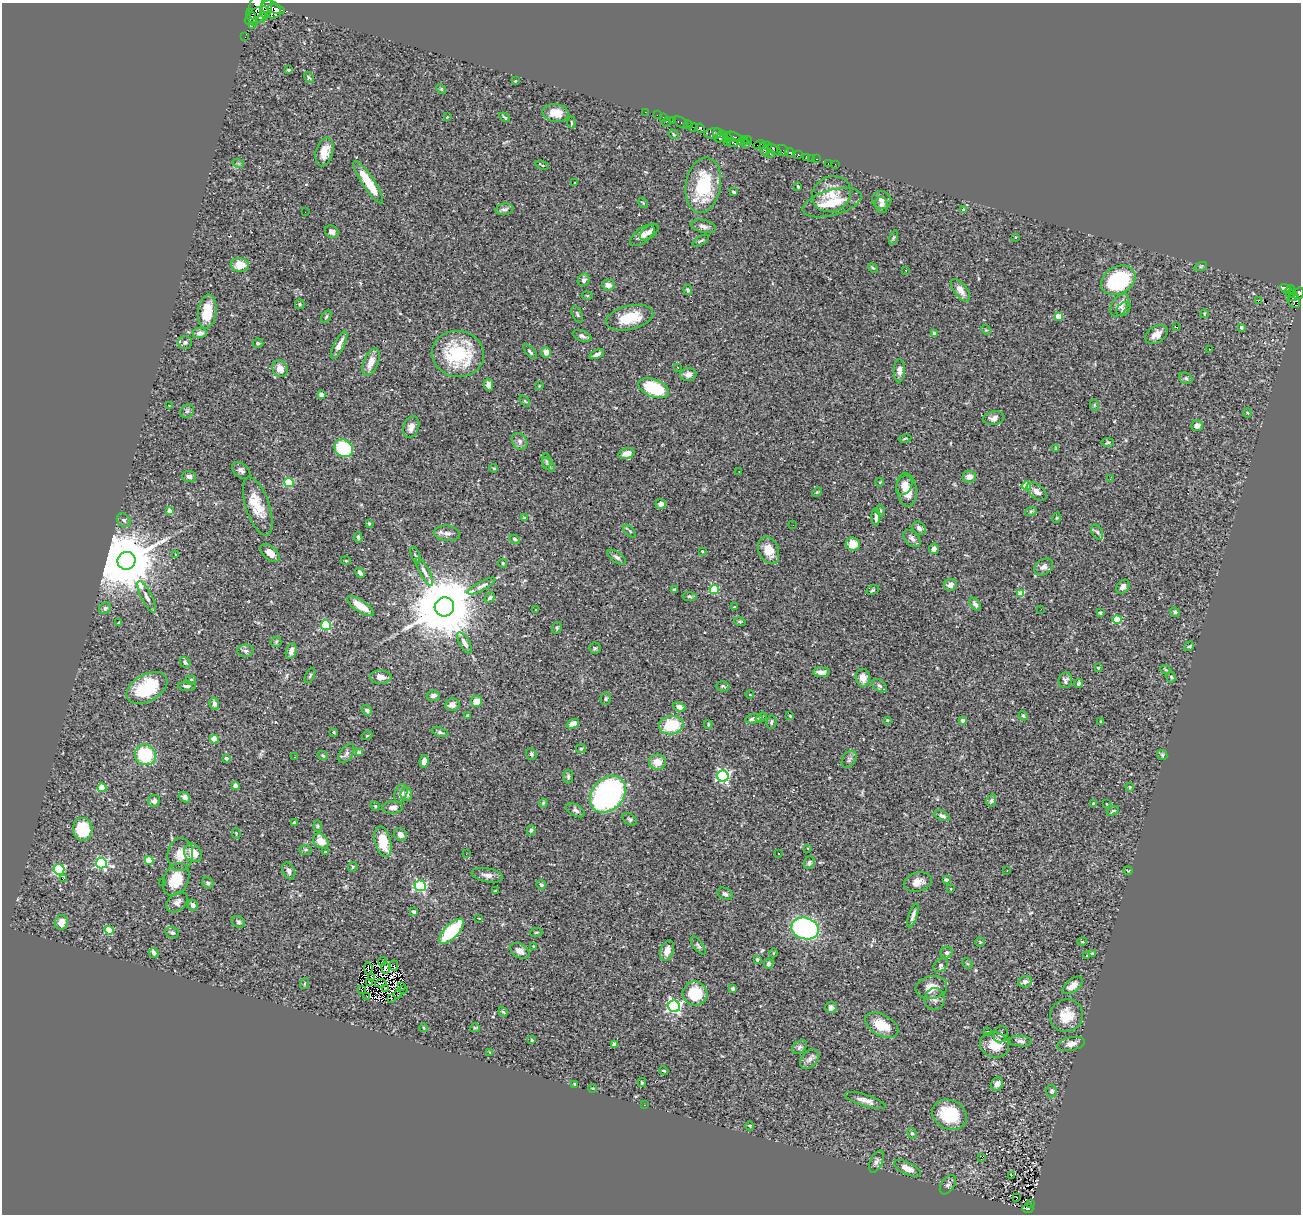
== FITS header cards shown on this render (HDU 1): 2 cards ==
NAXIS1  =                 1299
NAXIS2  =                 1212

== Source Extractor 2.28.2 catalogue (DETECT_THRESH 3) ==
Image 1299 x 1212 px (HDU 1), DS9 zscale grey, 1 PNG px = 1 image px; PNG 1303 x 1216 px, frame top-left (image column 1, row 1212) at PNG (2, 3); each listed source drawn as its Kron ellipse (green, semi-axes under 4 px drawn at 4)
Background 0.459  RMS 0.025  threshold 0.0762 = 3 sigma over >= 5 px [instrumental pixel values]
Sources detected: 409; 4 with non-positive FLUX_AUTO (blend fragments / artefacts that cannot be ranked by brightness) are neither listed nor drawn; the other 405 listed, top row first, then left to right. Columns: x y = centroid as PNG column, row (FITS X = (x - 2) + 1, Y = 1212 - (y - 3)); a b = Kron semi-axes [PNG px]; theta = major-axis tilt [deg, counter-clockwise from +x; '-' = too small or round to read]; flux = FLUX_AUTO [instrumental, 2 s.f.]
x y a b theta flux
256 7 13 6 79 2000
266 8 11 5 81 2200
271 9 10 8 -35 3300
276 9 9 4 -12 2000
257 15 13 7 34 2400
262 17 6 4 47 1000
252 18 9 3 -66 980
252 25 2 2 - 2700
245 37 2 2 - 4.4
288 70 3 3 - 2.5
309 77 6 3 -55 2
515 81 4 3 - 1.4
441 89 5 4 - 2.1
645 112 2 2 - 6.2
556 113 13 8 -6 25
657 115 2 2 - 8.6
447 117 3 2 - 1.2
505 117 6 3 -34 1.8
663 118 3 2 - 14
673 121 3 3 - 25
571 122 6 3 -88 1.8
666 122 5 2 - 75
681 122 8 4 -33 58
688 125 4 3 - 280
693 128 4 3 - 390
700 128 5 4 - 430
714 133 9 5 7 360
717 133 5 2 - 210
674 134 5 4 - 1.8
720 136 7 4 55 550
727 137 5 3 - 330
734 137 8 4 -25 230
747 140 4 3 - 220
743 141 5 4 - 150
727 142 2 2 - 11
732 142 6 4 -28 380
745 144 4 3 - 300
760 145 6 3 14 360
767 146 4 2 - 24
764 150 7 3 -68 210
774 150 8 3 -33 78
783 150 6 5 - 51
324 152 14 8 74 21
789 152 4 3 - 810
770 153 3 2 - 13
798 155 3 3 - 97
807 157 4 3 - 23
811 158 2 2 - 4.5
817 159 3 2 - 17
238 163 6 3 -19 1.8
828 163 3 2 - 4.9
835 164 2 2 - 2.7
542 165 7 3 -20 2.2
368 182 25 6 -57 47
575 182 3 2 - 0.85
703 185 28 17 80 110
798 186 3 3 - 4.7
734 192 4 3 - 2.8
831 194 20 17 26 35
882 200 10 8 -8 8.8
643 203 5 3 - 1.7
832 203 30 12 15 48
882 205 8 6 -77 7.9
505 209 9 5 10 4.7
964 210 3 3 - 3.8
305 212 2 2 - 0.72
703 226 13 6 -13 7.3
332 232 7 6 - 6.3
649 232 11 6 37 7.6
642 235 14 7 39 12
893 237 7 3 71 2.4
1016 237 4 3 - 2.1
701 241 9 3 31 2.8
240 265 9 6 -6 26
1201 266 6 4 19 2.6
873 268 5 3 - 2
906 270 3 2 - 5.3
584 280 6 5 - 6.2
1118 280 18 13 31 160
608 285 6 5 - 8.2
1285 288 6 3 -20 140
688 290 5 4 - 3.3
960 290 13 6 -53 11
1290 290 5 3 - 150
1299 293 6 5 - 610
1290 294 4 2 - 69
587 296 5 3 - 1.5
1294 297 5 3 - 280
1258 301 3 2 - 7.1
1294 301 7 5 -60 280
300 304 5 5 - 2.6
1120 305 12 7 56 13
1123 309 8 6 44 4.7
207 312 17 9 83 41
577 314 9 5 -66 3.2
1204 314 4 3 - 1.4
1058 316 4 4 - 30
326 317 7 3 55 2.1
630 318 24 12 14 51
1176 327 3 2 - 1.6
1241 327 3 3 - 3.9
986 330 5 4 - 1.6
199 333 7 5 6 7.4
934 333 4 3 - 11
1156 334 12 8 30 13
582 336 10 5 -23 4.8
185 342 7 6 - 5.1
258 343 5 4 - 3.1
339 345 15 5 63 13
1209 349 2 2 - 1.1
530 352 9 4 -49 3.8
546 352 5 4 - 9.5
458 354 26 23 -8 120
597 354 8 3 23 6.5
371 362 14 7 67 18
677 367 3 2 - 3.8
280 368 8 7 - 13
899 371 11 6 88 7.9
688 375 8 6 5 8.9
1186 378 7 5 -21 3.5
488 385 6 4 -82 8.4
539 386 4 3 - 1.3
654 388 16 9 -21 80
321 395 4 4 - 13
525 401 6 3 -52 1.6
1094 405 6 3 -72 1.7
169 406 3 2 - 0.95
187 411 7 6 - 3.5
1247 413 4 4 - 1.8
994 418 11 7 11 8.9
1197 426 6 5 - 9.3
411 427 11 7 68 9.3
905 439 6 3 10 1.9
520 441 9 7 -54 6.5
1108 442 6 4 2 2.2
344 448 10 8 -38 94
1056 448 4 4 - 2
626 453 8 5 13 13
546 461 8 4 -87 2.7
548 465 8 3 -45 3.4
494 468 4 3 - 1.9
241 470 10 6 -38 5.3
739 471 2 2 - 1.1
189 476 7 5 -6 6.1
969 477 7 6 - 12
1110 479 2 2 - 1.2
289 482 5 4 - 100
880 482 4 3 - 1.3
904 485 10 7 60 12
1026 486 4 4 - 61
907 490 17 10 -83 30
817 492 5 4 - 1.9
1037 492 11 6 -38 8.1
661 504 5 5 - 6.6
258 506 30 11 -71 38
170 511 4 3 - 23
881 511 5 3 - 1.8
1031 511 6 4 18 2.1
876 517 8 4 -88 6
524 518 4 4 - 1.8
1056 518 5 3 - 1.5
124 520 8 6 -44 4.4
369 523 4 3 - 1.6
793 525 2 2 - 1.3
919 528 7 6 - 6.9
630 531 8 3 -46 1.8
1097 532 8 5 -60 3.8
447 533 13 7 -7 8.4
358 537 5 3 - 2.6
912 538 10 6 -45 7.1
515 539 5 4 - 3.6
853 544 7 6 - 23
934 549 5 4 - 9.7
769 550 14 10 -67 27
702 551 3 3 - 1.9
270 553 11 7 -42 13
176 555 3 2 - 1
416 555 9 3 -68 2.5
617 557 10 5 -36 5.3
126 561 9 9 - 18000
346 561 5 3 - 1.4
503 563 4 3 - 1.9
1044 567 10 7 33 9.2
424 572 15 4 -62 7.6
360 573 5 4 - 5.4
950 585 6 6 - 10
481 586 15 4 28 7.7
1123 587 7 5 50 6.5
675 589 4 3 - 2.3
714 589 5 4 - 99
873 590 7 4 27 2.4
1021 593 4 4 - 36
689 596 7 4 -6 2.6
147 597 18 5 -64 9.7
490 598 6 4 49 2.9
975 604 7 4 -51 5.6
361 606 16 6 -34 26
444 607 10 9 - 20000
734 607 3 2 - 2
105 608 6 5 - 3.6
1041 609 3 2 - 1.2
535 610 3 2 - 1.4
1175 612 5 4 - 3.2
1100 613 3 3 - 2.2
1117 620 4 4 - 79
740 622 6 4 -16 2.1
119 623 4 3 - 4
326 625 5 4 - 140
557 628 6 4 71 2.4
276 642 5 5 - 2.5
464 643 12 5 -59 6.9
1189 646 5 4 - 2.3
595 648 6 5 - 2.7
246 651 8 6 0 4.7
291 651 8 5 75 7.9
185 662 6 4 -50 3.9
1098 668 4 3 - 1.3
1166 670 5 2 - 1.4
821 672 8 4 -2 10
310 675 8 3 64 2.1
381 677 11 6 -3 11
1171 677 5 4 - 2.6
863 678 9 7 -78 14
191 680 5 4 - 2.9
1065 680 8 6 77 5.2
1079 683 5 4 - 4.2
187 686 8 5 -3 5.9
722 686 7 5 1 3
879 686 8 5 -37 5.2
147 688 22 13 29 88
750 695 4 3 - 1.3
433 696 6 5 - 6.4
606 699 6 5 - 3.1
477 701 5 5 - 24
214 704 6 4 -79 5.5
452 705 7 6 - 10
679 707 6 4 -22 10
367 710 5 4 - 4.4
467 716 3 3 - 2.3
790 716 4 4 - 1.9
1023 716 5 4 - 1.9
761 718 6 4 36 2.8
754 719 9 4 12 6.9
887 720 4 3 - 1.7
963 720 4 3 - 10
1101 721 3 3 - 1.9
771 722 7 5 80 3.3
573 724 6 4 21 8.8
708 724 4 3 - 1.9
671 725 12 9 10 63
334 732 4 2 - 1.6
440 732 9 4 -18 3.5
367 736 5 3 - 1.4
214 739 4 4 - 33
581 749 5 4 - 2.1
346 753 10 6 55 5.7
359 753 4 3 - 12
531 754 6 5 - 3.1
145 755 11 10 - 83
1162 755 5 4 - 2.9
323 756 5 3 - 1.8
294 757 2 2 - 0.78
226 758 4 3 - 4
849 759 9 6 57 4.8
424 761 6 4 79 9.3
657 762 8 7 - 20
568 776 7 5 -90 2.8
723 776 5 5 - 330
235 786 4 3 - 4.1
1130 787 4 3 - 2
102 788 4 4 - 55
401 793 9 6 73 9
406 794 6 5 - 5.6
608 794 20 15 48 380
185 797 6 4 -37 5.3
154 801 6 5 - 4.8
991 801 6 4 73 3.1
543 803 4 4 - 1.9
1094 804 3 3 - 4
1107 804 4 3 - 2.5
375 806 5 4 - 2.1
393 807 10 6 3 8.7
576 810 10 5 -28 5.5
1113 811 6 3 31 2.2
942 816 8 4 -21 6
630 819 8 5 -40 3.2
294 823 3 3 - 2.3
317 826 6 4 89 2.2
83 829 11 10 - 64
531 830 5 4 - 2.7
236 833 6 4 -83 1.7
400 834 7 6 - 7.9
321 841 8 6 -41 23
383 842 15 8 -76 45
808 848 3 2 - 2.6
306 850 6 5 - 2.7
326 852 3 3 - 2.2
193 853 10 8 -50 20
466 854 3 2 - 2.7
779 854 3 2 - 1.5
180 855 16 13 84 21
149 861 4 4 - 54
101 863 5 5 - 210
809 863 6 5 - 3.6
353 867 5 4 - 2
59 870 5 5 - 150
289 871 9 6 -66 6.4
1007 871 2 2 - 0.92
1128 871 4 4 - 1.4
487 875 16 7 -10 9.7
63 879 3 3 - 26
176 879 17 12 65 40
946 880 3 3 - 6.3
162 882 3 3 - 2.1
918 882 14 9 16 13
208 883 6 5 - 4
541 885 5 4 - 3
420 886 5 5 - 240
950 889 3 2 - 1.5
495 891 4 2 - 1.1
725 894 8 5 -28 4.8
177 902 12 8 39 9.5
193 905 5 5 - 7
414 912 4 3 - 6.3
913 915 12 3 71 6
479 918 3 2 - 1.3
61 922 7 6 - 15
238 922 7 5 -21 3.6
805 928 14 10 -17 270
109 930 4 4 - 68
451 931 16 7 46 98
536 932 6 3 8 1.7
172 933 7 5 -16 4.3
980 942 5 5 - 2
1082 942 5 3 - 1.4
698 946 11 4 -53 3.8
534 947 3 3 - 3.5
520 951 10 7 -31 11
667 951 11 6 73 14
154 953 5 4 - 8.6
773 953 4 3 - 1.2
947 953 6 5 - 4.6
1092 953 4 3 - 1.5
1087 956 3 3 - 2.6
757 960 3 3 - 3.6
382 962 4 2 - 1.5
769 964 5 4 - 5.5
967 964 6 4 -45 2.1
941 965 8 5 38 4.1
394 966 5 2 - 5.4
368 968 6 2 -81 0.55
386 968 5 3 - 2.3
371 977 3 2 - 1.5
369 982 3 2 - 0.86
1025 982 7 5 12 4.3
381 983 6 2 9 2
304 984 5 3 - 1.5
1073 985 12 6 38 11
402 986 4 2 - 2.1
931 987 16 11 12 22
385 988 2 2 - 2.2
733 988 4 3 - 2.6
361 989 3 2 - 2.2
404 989 2 2 - 3.1
695 993 12 12 - 55
398 995 4 2 - 0.84
367 996 2 2 - 1.6
391 998 2 2 - 0.95
935 999 11 10 - 8
674 1006 6 6 - 360
831 1007 6 5 - 7.5
503 1012 5 3 - 2.2
1067 1015 17 16 - 33
882 1025 18 10 -28 35
424 1028 4 3 - 2.4
475 1028 5 4 - 2
987 1032 4 3 - 6.3
1001 1034 8 6 66 5.1
532 1040 4 4 - 1.7
1020 1041 11 5 -4 5.5
614 1044 4 4 - 3.6
1071 1044 14 6 11 11
994 1045 15 12 -22 28
799 1047 8 5 41 4.1
490 1052 4 4 - 1.7
810 1059 11 7 44 7.9
664 1071 5 3 - 1.8
642 1083 4 3 - 1.9
574 1084 4 3 - 1.5
997 1084 7 6 - 10
592 1088 4 3 - 1.3
1052 1091 6 5 - 3.5
865 1100 21 6 -17 12
644 1105 2 2 - 0.75
950 1115 18 14 -25 68
750 1126 4 3 - 1.4
912 1133 5 4 - 2.7
982 1157 2 2 - 0.56
876 1162 12 6 65 6.5
907 1168 14 6 -26 15
1011 1175 2 2 - 0.68
948 1185 11 6 55 5.5
1017 1197 3 2 - 1.9
1030 1204 4 2 - 1.8
1028 1208 5 4 - 24
At the frame edge (FLAGS 8, measured only in part): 2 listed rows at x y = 256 7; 1299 293
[4 non-positive-flux detections neither listed nor drawn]